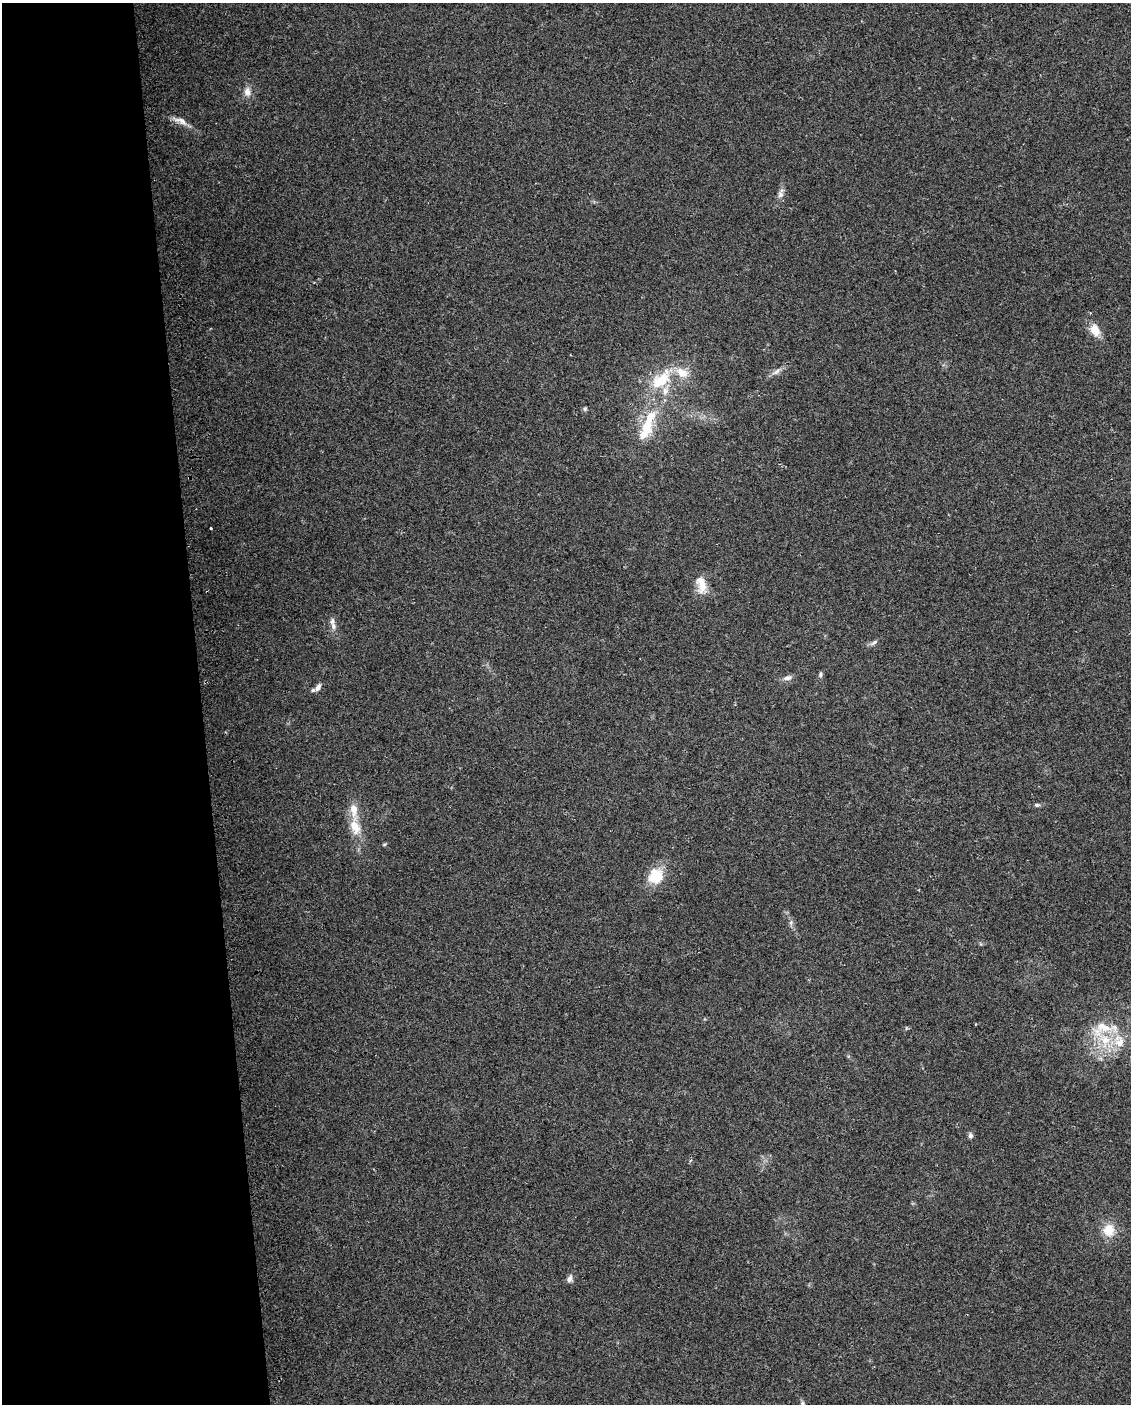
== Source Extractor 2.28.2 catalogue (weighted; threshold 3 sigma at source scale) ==
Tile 5 of 4 x 3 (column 1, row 2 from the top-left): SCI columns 32-1160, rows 1452-2853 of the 4578 x 4261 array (HDU 1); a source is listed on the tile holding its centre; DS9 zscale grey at full resolution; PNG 1133 x 1406 px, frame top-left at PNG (2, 3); no overlay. Shown black and unused: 18% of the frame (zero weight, under 2 of 3 exposures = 2% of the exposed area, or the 3 px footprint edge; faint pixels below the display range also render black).
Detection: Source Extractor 2.28.2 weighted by HDU 2 'WHT'; one run over the whole footprint, this tile lists its part. Background 0.102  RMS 0.01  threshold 0.045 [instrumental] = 3 sigma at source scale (4.5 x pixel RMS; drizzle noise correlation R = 1.50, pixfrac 1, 0.0396/0.0396 arcsec/px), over >= 5 px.
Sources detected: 31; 6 inside a brighter listed object's ellipse — not listed separately; the other 25 listed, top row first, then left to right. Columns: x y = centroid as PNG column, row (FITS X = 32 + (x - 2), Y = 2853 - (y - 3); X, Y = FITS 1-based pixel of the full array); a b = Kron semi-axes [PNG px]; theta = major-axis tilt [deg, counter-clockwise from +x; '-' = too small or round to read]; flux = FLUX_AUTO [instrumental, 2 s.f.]
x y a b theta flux
247 92 12 9 85 7
180 121 24 7 -22 8
780 194 10 8 -90 4.5
1095 330 13 9 -64 16
776 372 15 6 33 5.1
682 373 21 13 -28 17
585 409 6 5 - 1.5
647 426 50 14 69 46
211 528 3 3 - 2.7
701 585 23 12 -78 16
333 626 9 7 -79 4.1
874 642 11 5 34 2.9
820 674 7 5 -82 2
788 678 11 7 21 4.6
318 687 11 6 52 4.8
1037 805 8 5 -8 2
355 827 28 14 -77 22
384 844 6 4 29 1.2
656 876 21 18 53 26
791 922 8 5 79 2.5
1105 1040 26 19 -60 39
970 1135 7 5 -84 3
1109 1230 16 14 -85 18
570 1278 11 6 71 3.7
803 1404 6 6 - 2
Isophote crosses this tile's border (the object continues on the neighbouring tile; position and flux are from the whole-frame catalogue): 1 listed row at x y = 803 1404